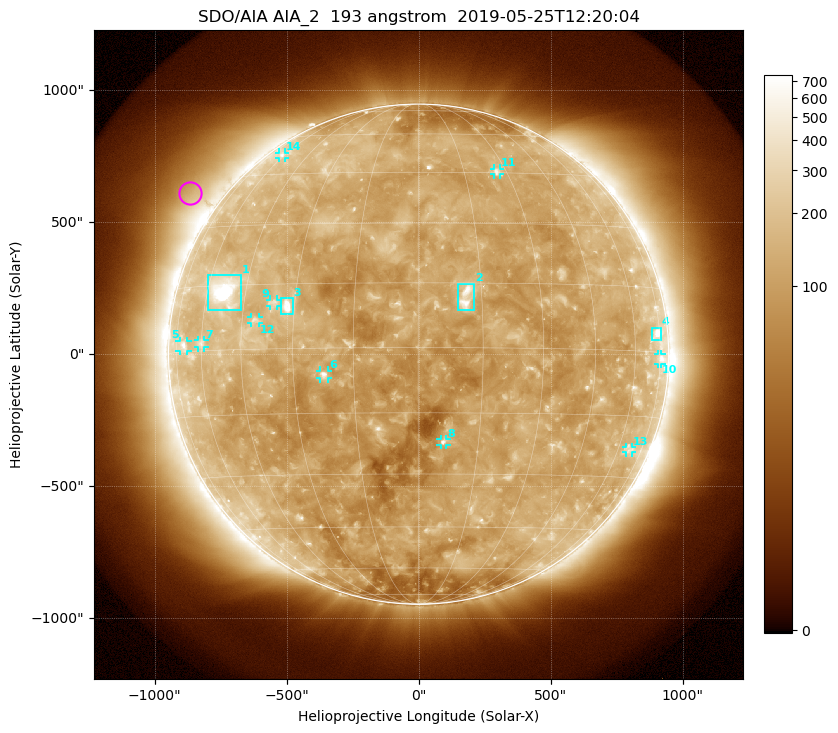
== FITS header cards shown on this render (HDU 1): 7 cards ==
TELESCOP= 'SDO/AIA'
INSTRUME= 'AIA_2'
WAVELNTH=                  193
WAVEUNIT= 'angstrom'
DATE-OBS= '2019-05-25T12:20:04.84'
CTYPE1  = 'HPLN-TAN'
CTYPE2  = 'HPLT-TAN'

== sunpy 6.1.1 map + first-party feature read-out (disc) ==
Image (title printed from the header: SDO/AIA AIA_2  193 angstrom  2019-05-25T12:20:04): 1024 x 1024 px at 2.4 arcsec/px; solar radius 947 arcsec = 395 px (full disc in frame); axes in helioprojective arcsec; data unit not stated in the header (colour bar unlabelled)
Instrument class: DISC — disc imager (sunpy class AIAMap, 193 A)
Bright regions (active regions / flare kernels): reference = the median radial profile (limb darkening/brightening removed); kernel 9 px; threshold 5 sigma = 173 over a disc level ~112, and >= 1.15x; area >= 12 px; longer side >= 9 px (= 22 arcsec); searched inside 0.97 R_sun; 14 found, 14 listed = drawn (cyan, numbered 1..; 10 of them under ~33 arcsec drawn as corner ticks so the feature stays visible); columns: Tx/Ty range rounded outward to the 5 arcsec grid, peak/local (2 s.f.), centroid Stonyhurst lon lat
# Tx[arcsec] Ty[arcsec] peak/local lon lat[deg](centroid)
1 -800..-670 165..300 24 -53 +14
2 150..210 165..270 6.7 +11 +12
3 -520..-475 150..210 8.3 -32 +10
4 880..920 50..100 5.6 +72 +4
5 -905..-875 10..50 3.8 -70 +1
6 -375..-340 -90..-60 5.7 -22 -6
7 -835..-810 25..55 2.8 -60 +2
8 85..105 -345..-320 4.1 +6 -22
9 -565..-535 180..210 3.1 -36 +11
10 905..920 -35..0 3.3 +75 -1
11 285..310 680..705 3.3 +26 +45
12 -635..-605 115..140 3.1 -41 +7
13 785..810 -375..-350 2.3 +66 -23
14 -530..-505 745..765 2.3 -62 +52
Off-limb structures (1.02-1.3 R_sun): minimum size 162 px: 6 found; the strongest spans PA ~35..70 deg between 1.02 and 1.3 R_sun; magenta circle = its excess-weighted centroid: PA ~55 deg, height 1.12 R_sun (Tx ~-865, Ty ~610 arcsec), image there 2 x the reference